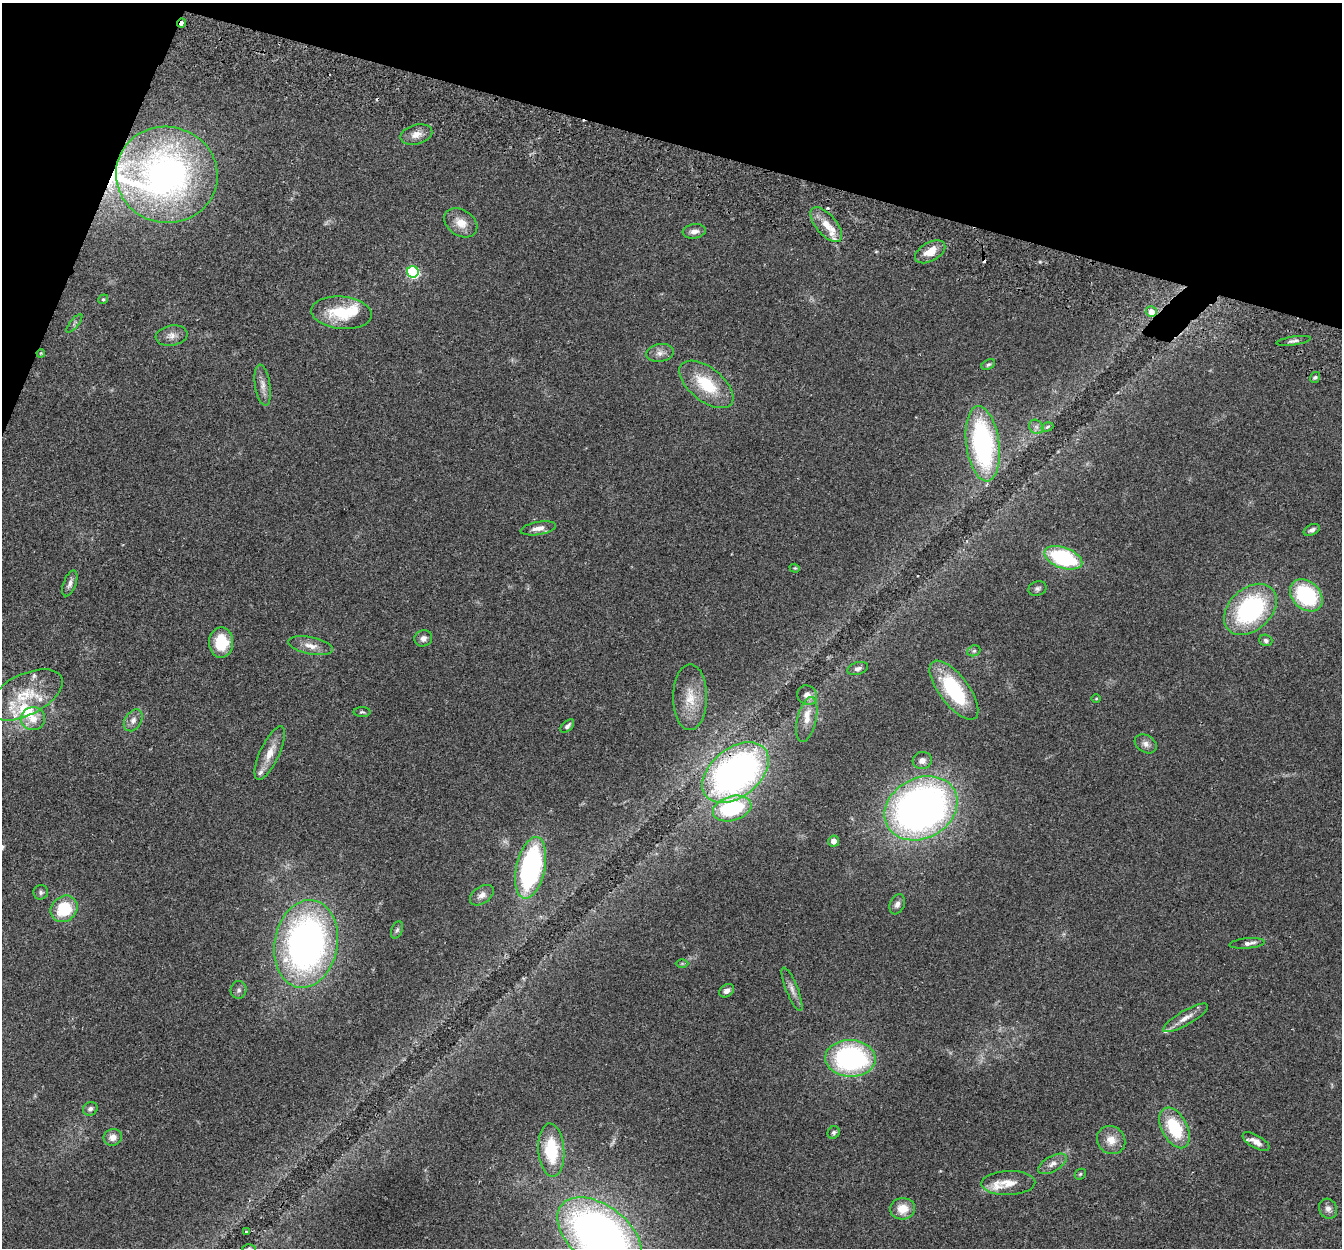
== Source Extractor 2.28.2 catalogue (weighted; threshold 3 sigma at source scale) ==
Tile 2 of 4 x 4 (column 2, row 1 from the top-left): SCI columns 1364-2703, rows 3928-5173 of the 5411 x 5490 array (HDU 1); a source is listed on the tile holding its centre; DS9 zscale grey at full resolution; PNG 1344 x 1250 px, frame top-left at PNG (2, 3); each listed source drawn as its Kron ellipse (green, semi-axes under 4 px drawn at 4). Shown black and unused: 14% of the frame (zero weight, under 2 of 3 exposures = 3% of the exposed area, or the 3 px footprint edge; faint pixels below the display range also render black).
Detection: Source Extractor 2.28.2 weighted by HDU 2 'WHT'; one run over the whole footprint, this tile lists its part. Background 0.0645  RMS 0.0082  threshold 0.0369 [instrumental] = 3 sigma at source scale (4.5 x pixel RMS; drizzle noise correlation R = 1.50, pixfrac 1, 0.05/0.05 arcsec/px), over >= 5 px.
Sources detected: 98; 1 inside a brighter object's white glare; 3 cosmic-ray / hot-pixel residue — neither listed nor drawn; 11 inside a brighter listed object's ellipse — not listed separately; the other 83 listed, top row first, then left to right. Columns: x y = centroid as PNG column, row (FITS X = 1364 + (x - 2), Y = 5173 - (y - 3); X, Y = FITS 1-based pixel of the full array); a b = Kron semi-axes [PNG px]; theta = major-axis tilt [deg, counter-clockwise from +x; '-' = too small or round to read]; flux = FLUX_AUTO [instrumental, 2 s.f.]
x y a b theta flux
182 23 4 3 - 5.3
416 134 16 9 14 7.2
167 175 51 48 -11 310
461 223 18 13 -33 11
826 225 21 10 -49 12
694 231 12 7 8 4.4
930 252 16 9 29 12
413 272 6 5 - 120
103 299 5 4 - 1
1151 312 5 5 - 7.9
341 313 30 16 -5 33
74 323 11 4 51 1.9
172 336 16 10 9 5.6
1293 341 17 3 8 2.5
41 353 4 3 - 0.74
660 353 14 9 9 5.1
988 364 7 4 30 1.6
1315 377 6 4 54 1.4
706 384 32 16 -38 34
263 385 21 7 -81 6
1036 427 8 6 -45 2.7
1047 427 6 4 19 1.4
983 444 38 16 -82 140
538 528 18 6 9 6
1312 530 8 5 25 2.9
1063 558 20 10 -20 75
795 568 5 4 - 0.85
70 583 13 6 69 3.6
1037 588 9 7 19 2.2
1306 595 18 14 -44 66
1250 609 30 21 43 100
423 638 9 8 - 3.8
1266 640 7 5 -20 1.8
221 642 15 12 88 25
311 646 23 8 -12 7.9
974 651 7 5 22 1.6
858 669 10 6 17 3
954 690 35 15 -53 60
25 695 40 20 26 35
807 695 10 9 - 4.8
690 697 33 17 90 21
1096 699 5 3 - 0.68
362 712 8 5 -1 1.4
33 719 12 11 - 9.2
133 720 12 8 58 4.4
807 720 23 9 77 9.2
567 726 8 5 44 2.7
1146 744 11 8 -31 4.1
270 753 29 9 65 12
922 761 9 8 - 4.1
735 772 38 24 39 330
732 808 20 12 16 67
921 808 38 30 29 450
834 841 5 5 - 5.3
531 868 31 14 78 140
41 892 7 7 - 2
482 895 13 8 35 4.8
897 904 10 7 66 3.4
64 909 14 12 40 30
397 930 9 5 69 1.8
1247 943 17 5 5 3.3
306 944 44 31 79 320
682 963 6 4 0 0.92
792 989 23 6 -68 5
238 990 9 8 - 2.5
727 991 8 6 35 3.5
1185 1018 25 7 30 7.4
850 1058 25 18 -2 140
90 1109 7 6 - 2.4
1175 1128 22 12 -62 39
834 1132 6 5 - 1.7
113 1137 9 8 - 5.6
1111 1140 15 13 -42 9.5
1256 1141 15 6 -30 6.5
551 1150 27 13 -86 40
1052 1164 16 7 29 5.2
1080 1174 6 5 - 1.1
1008 1183 27 12 2 12
903 1209 12 10 3 12
1328 1209 10 9 - 4
246 1232 3 3 - 2.4
600 1235 48 29 -38 450
249 1248 6 4 1 1.2
Overlapping masked pixels (flux is a lower limit): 5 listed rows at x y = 182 23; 167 175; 826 225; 1151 312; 735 772
Isophote crosses this tile's border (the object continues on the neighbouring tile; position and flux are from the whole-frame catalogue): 2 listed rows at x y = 600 1235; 249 1248